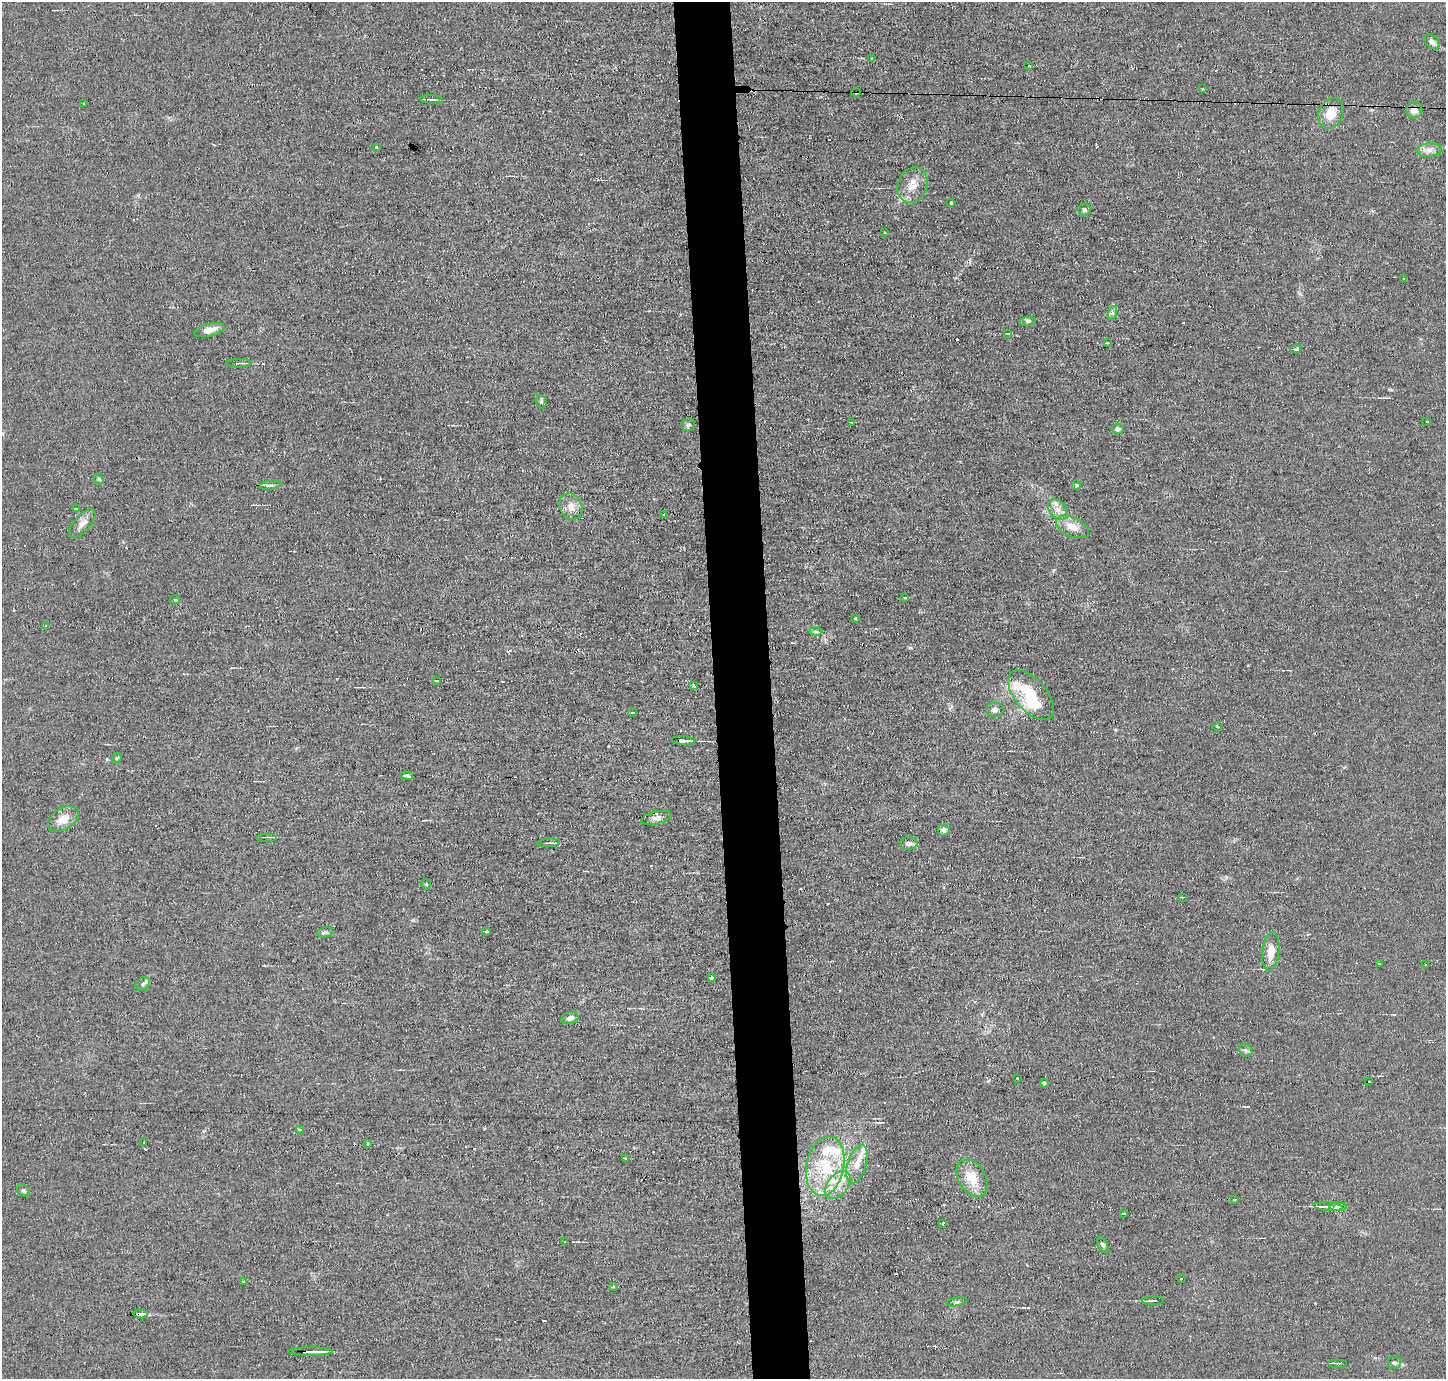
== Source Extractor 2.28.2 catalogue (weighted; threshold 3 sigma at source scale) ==
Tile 5 of 3 x 3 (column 2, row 2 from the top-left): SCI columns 1446-2889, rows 1462-2838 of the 4334 x 4301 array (HDU 1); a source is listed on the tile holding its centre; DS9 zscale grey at full resolution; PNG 1448 x 1381 px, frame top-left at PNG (2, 2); each listed source drawn as its Kron ellipse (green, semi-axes under 4 px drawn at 4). Shown black and unused: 4% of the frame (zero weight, under 2 of 3 exposures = <1% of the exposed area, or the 3 px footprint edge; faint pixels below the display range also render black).
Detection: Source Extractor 2.28.2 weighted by HDU 2 'WHT'; one run over the whole footprint, this tile lists its part. Background 0.0437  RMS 0.0066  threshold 0.0296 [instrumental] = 3 sigma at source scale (4.5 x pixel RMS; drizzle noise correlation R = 1.50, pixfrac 1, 0.05/0.05 arcsec/px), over >= 5 px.
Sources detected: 118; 1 inside a brighter object's white glare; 15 cosmic-ray / hot-pixel residue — neither listed nor drawn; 6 inside a brighter listed object's ellipse — not listed separately; the other 96 listed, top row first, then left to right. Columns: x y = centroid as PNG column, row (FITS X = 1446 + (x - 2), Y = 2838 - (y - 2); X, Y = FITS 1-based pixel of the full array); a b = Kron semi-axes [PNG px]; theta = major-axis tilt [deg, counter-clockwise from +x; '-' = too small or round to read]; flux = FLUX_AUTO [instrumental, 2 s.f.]
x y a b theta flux
1432 42 9 6 -36 2.9
871 58 3 2 - 0.65
1028 65 3 3 - 10
1203 89 3 2 - 0.77
856 93 5 3 - 5.3
431 99 11 3 -4 1.4
83 103 3 2 - 0.77
1414 110 8 8 - 5
1331 113 15 12 64 12
376 147 3 3 - 1.2
1429 150 12 6 5 3.8
913 185 18 14 69 8.9
951 203 3 3 - 1
1085 210 6 6 - 1.2
885 233 2 2 - 0.84
1404 278 3 2 - 1.1
1112 313 7 4 72 1.3
1027 321 8 4 8 1.5
209 330 16 6 13 5.8
1008 333 4 2 - 0.49
1107 343 3 2 - 0.64
1296 349 5 3 - 5.6
239 363 12 2 2 1
541 402 7 5 -66 1.1
1427 421 3 3 - 1.1
852 422 3 2 - 0.84
688 425 7 6 - 1.5
1118 429 6 5 - 2.8
99 479 6 4 -46 1
270 485 11 4 9 1.5
1076 485 5 4 - 0.87
571 506 13 11 -63 6.1
76 508 3 3 - 2.8
1058 510 11 8 -52 4.6
664 514 3 3 - 1.7
82 523 18 8 48 4.8
1072 527 17 9 -23 8.1
905 597 4 3 - 2.9
175 600 5 4 - 0.77
855 618 3 3 - 0.87
46 626 3 3 - 0.96
816 632 6 4 -2 1.2
437 680 3 3 - 1.7
694 686 3 3 - 1.8
1031 695 30 16 -49 27
995 710 8 7 - 2.6
632 712 4 3 - 0.55
1217 726 5 3 - 0.81
683 741 12 3 -2 5.6
117 758 6 4 48 0.95
406 776 6 3 -4 51
656 818 15 6 13 3.1
63 819 17 10 34 7.7
944 830 6 5 - 2.3
267 837 10 2 0 1.1
549 843 11 2 4 1.1
909 843 9 6 4 2.7
426 884 5 4 - 0.82
1182 897 2 2 - 0.56
486 931 3 3 - 1.4
325 932 8 5 11 1.4
1271 951 19 8 83 8.8
1379 963 4 3 - 2.7
1425 964 3 2 - 0.86
711 978 4 3 - 6.5
143 984 8 6 38 1.4
570 1018 8 6 16 2.9
1246 1050 7 6 - 1.6
1017 1078 3 2 - 1.6
1369 1082 2 2 - 0.86
1044 1083 4 4 - 1.1
299 1129 4 3 - 1.5
144 1142 3 3 - 1.4
368 1143 3 3 - 0.76
626 1158 3 3 - 4
857 1164 20 9 72 8.7
825 1166 30 18 79 31
972 1178 20 13 -59 14
838 1185 16 10 51 9.1
23 1190 7 5 -42 1.4
1235 1199 3 2 - 0.87
1328 1207 14 3 -4 2.1
1338 1207 9 4 -1 3.6
1124 1214 3 3 - 1.6
943 1223 3 3 - 1.9
565 1241 3 2 - 0.5
1103 1245 8 4 -61 1.6
1181 1279 3 3 - 1.2
244 1281 3 3 - 3.2
613 1287 4 4 - 1
1153 1301 11 2 1 1.5
957 1302 10 3 10 1.2
141 1314 7 4 -5 3.7
310 1352 22 3 0 5.8
1338 1363 9 2 0 1.4
1394 1363 6 6 - 1.5
Overlapping masked pixels (flux is a lower limit): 5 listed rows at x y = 856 93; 1414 110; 1072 527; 141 1314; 310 1352